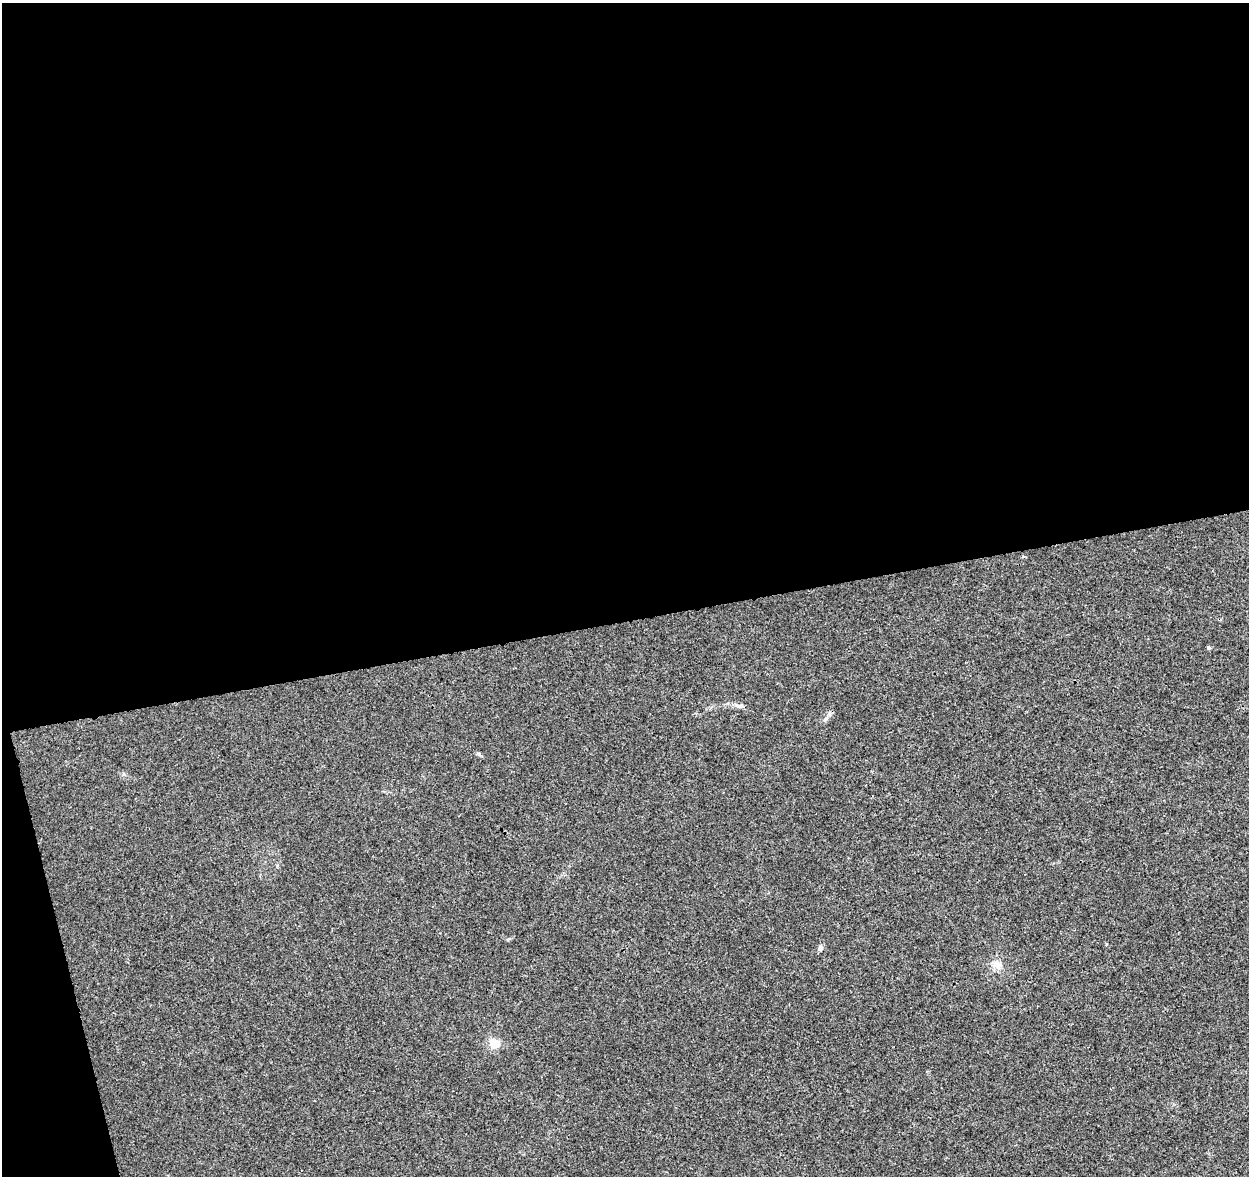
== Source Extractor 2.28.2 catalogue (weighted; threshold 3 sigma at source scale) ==
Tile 1 of 4 x 4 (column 1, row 1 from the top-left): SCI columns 58-1304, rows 3620-4793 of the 5100 x 4843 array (HDU 1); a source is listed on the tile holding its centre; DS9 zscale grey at full resolution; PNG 1251 x 1178 px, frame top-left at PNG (2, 3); no overlay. Shown black and unused: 55% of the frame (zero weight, under 3 of 4 exposures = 5% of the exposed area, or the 3 px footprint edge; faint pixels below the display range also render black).
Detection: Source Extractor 2.28.2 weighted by HDU 2 'WHT'; one run over the whole footprint, this tile lists its part. Background 0.0053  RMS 0.0027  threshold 0.012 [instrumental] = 3 sigma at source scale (4.5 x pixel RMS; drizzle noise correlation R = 1.50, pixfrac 1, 0.0396/0.0396 arcsec/px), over >= 5 px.
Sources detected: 7; all 7 listed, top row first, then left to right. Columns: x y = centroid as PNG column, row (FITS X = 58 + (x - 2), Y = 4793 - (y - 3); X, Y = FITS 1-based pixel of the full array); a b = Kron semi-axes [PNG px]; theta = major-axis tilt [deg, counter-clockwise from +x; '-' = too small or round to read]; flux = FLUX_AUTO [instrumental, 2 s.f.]
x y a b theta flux
1208 647 5 5 - 0.43
739 706 14 6 -9 1.2
826 719 10 6 45 0.93
479 754 6 4 -71 0.37
820 948 7 6 - 0.87
997 964 11 10 - 2.2
494 1043 15 12 -25 2.8